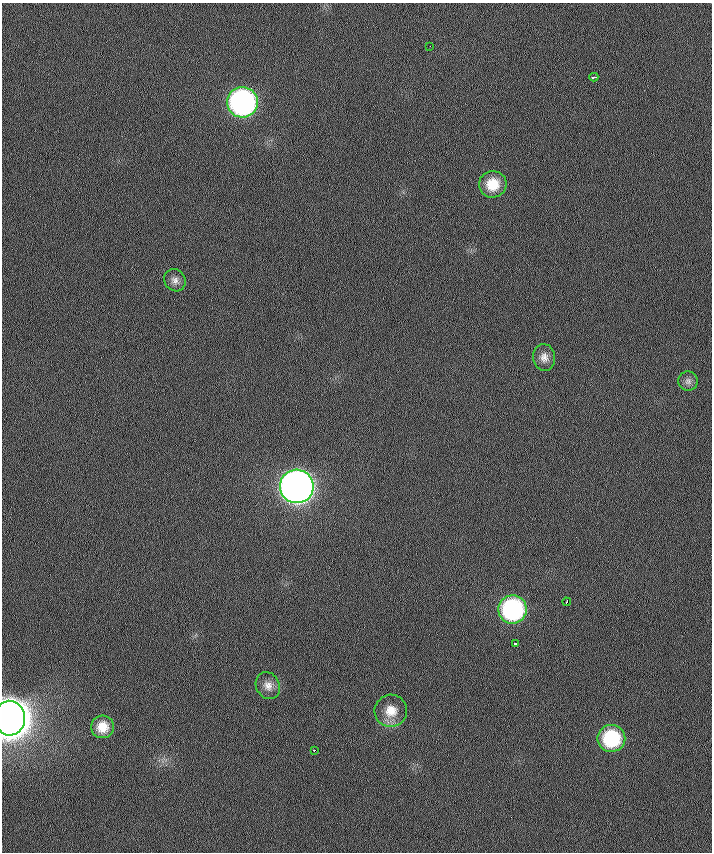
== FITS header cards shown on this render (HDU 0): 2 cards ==
NAXIS1  =                  710 /
NAXIS2  =                  850 /

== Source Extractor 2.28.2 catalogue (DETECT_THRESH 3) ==
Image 710 x 850 px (HDU 0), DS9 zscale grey, 1 PNG px = 1 image px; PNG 714 x 854 px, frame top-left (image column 1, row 850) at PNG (2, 3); each listed source drawn as its Kron ellipse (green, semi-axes under 4 px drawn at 4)
Background -0.532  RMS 6.5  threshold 19.6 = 3 sigma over >= 5 px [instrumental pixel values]
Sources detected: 17; all 17 listed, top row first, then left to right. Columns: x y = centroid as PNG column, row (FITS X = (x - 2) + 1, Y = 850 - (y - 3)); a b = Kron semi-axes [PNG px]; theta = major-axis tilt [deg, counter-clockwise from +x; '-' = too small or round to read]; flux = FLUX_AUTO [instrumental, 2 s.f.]
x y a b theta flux
430 46 2 2 - 4.1e+02
594 77 4 2 - 3.4e+03
242 102 15 15 - 1.4e+05
493 184 14 13 - 9.7e+03
175 280 11 10 - 2.5e+03
544 357 13 11 -83 3.3e+03
688 381 10 9 - 1.9e+03
297 486 17 16 - 4.4e+05
567 602 4 3 - 1.8e+03
513 609 14 14 - 6.8e+04
515 644 3 3 - 1.0e+04
268 686 14 11 -61 3.7e+03
391 711 16 16 - 7.4e+03
10 718 17 15 -87 1.3e+06
102 727 11 11 - 6.5e+03
611 738 14 13 - 3.0e+04
314 750 3 2 - 1.4e+03
At the frame edge (FLAGS 8, measured only in part): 1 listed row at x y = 10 718